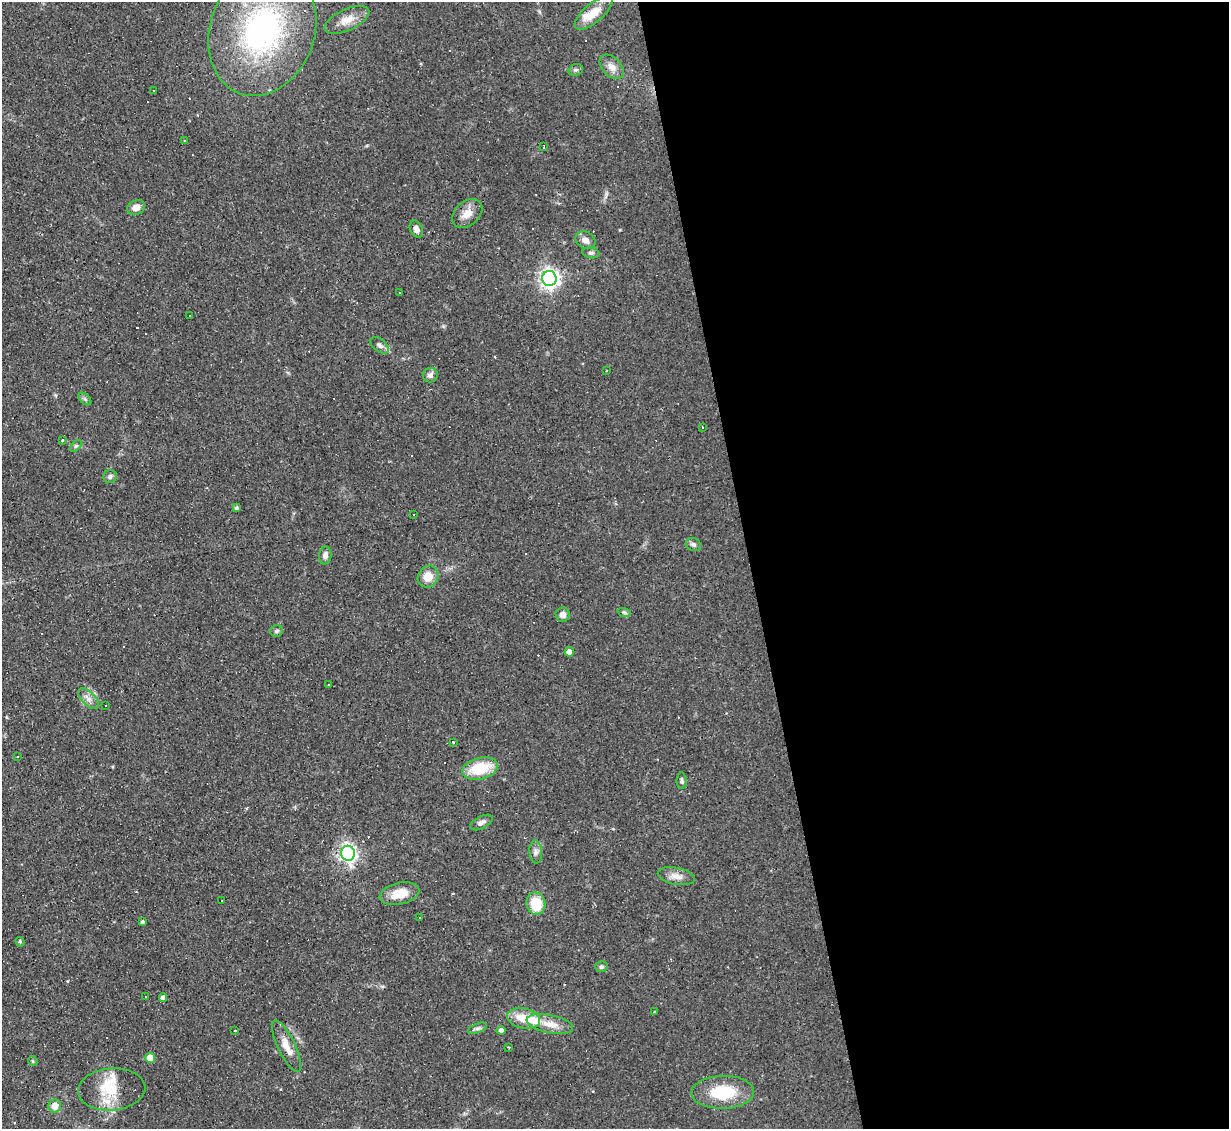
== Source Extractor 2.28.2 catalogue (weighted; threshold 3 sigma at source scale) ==
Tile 8 of 4 x 4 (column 4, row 2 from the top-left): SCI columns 3683-4909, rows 2501-3627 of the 4909 x 4884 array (HDU 1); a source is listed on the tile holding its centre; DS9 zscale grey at full resolution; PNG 1231 x 1131 px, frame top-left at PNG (2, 2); each listed source drawn as its Kron ellipse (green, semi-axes under 4 px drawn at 4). Shown black and unused: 39% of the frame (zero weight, under 2 of 3 exposures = <1% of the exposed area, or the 3 px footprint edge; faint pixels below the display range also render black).
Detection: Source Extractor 2.28.2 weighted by HDU 2 'WHT'; one run over the whole footprint, this tile lists its part. Background 0.067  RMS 0.0045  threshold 0.0204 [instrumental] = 3 sigma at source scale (4.5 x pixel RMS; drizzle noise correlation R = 1.50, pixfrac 1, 0.05/0.05 arcsec/px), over >= 5 px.
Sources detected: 91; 20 cosmic-ray / hot-pixel residue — neither listed nor drawn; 5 inside a brighter listed object's ellipse — not listed separately; the other 66 listed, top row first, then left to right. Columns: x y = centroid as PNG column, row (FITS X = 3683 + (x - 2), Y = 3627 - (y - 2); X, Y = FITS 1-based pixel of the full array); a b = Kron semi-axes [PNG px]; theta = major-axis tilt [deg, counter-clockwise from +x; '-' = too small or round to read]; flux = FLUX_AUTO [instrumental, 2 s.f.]
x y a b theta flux
593 13 23 9 40 8.1
347 20 24 10 24 5.7
262 31 67 52 70 100
612 67 14 9 -46 3.3
576 70 7 5 19 0.98
153 91 3 2 - 0.52
184 141 3 3 - 2.2
543 147 4 2 - 0.57
136 207 9 7 21 3.3
467 213 17 12 41 4.7
416 229 9 6 -64 2.1
585 240 10 8 -34 2.6
591 253 8 5 -8 1.1
549 278 7 7 - 210
400 292 3 3 - 0.94
189 315 3 3 - 1.9
379 345 11 6 -38 1.8
606 371 2 2 - 0.32
430 375 7 7 - 1.8
85 399 7 4 -45 0.89
702 427 3 3 - 1.6
63 440 3 3 - 8.7
76 446 7 4 43 0.8
110 476 7 6 - 1.1
237 508 4 4 - 0.8
413 514 3 2 - 0.41
693 544 8 6 -24 1.2
325 555 9 6 80 1.9
428 576 11 10 - 6.3
624 612 7 4 -19 0.81
563 615 7 7 - 2.2
277 631 6 5 - 0.99
569 652 4 4 - 3.1
328 685 3 3 - 0.91
89 699 13 6 -45 2.5
105 706 3 2 - 0.8
453 742 3 3 - 7.8
18 756 3 2 - 0.68
480 768 18 10 14 16
682 781 8 5 -89 1.1
481 822 12 6 27 1.7
536 852 11 6 -85 1.6
348 853 7 7 - 170
676 876 19 8 -11 3.7
399 894 20 11 12 7.8
222 900 3 3 - 5.3
536 904 11 9 -77 12
419 917 3 2 - 0.33
142 922 3 3 - 0.83
20 942 5 3 - 0.65
601 967 6 5 - 0.86
146 997 3 3 - 1.7
163 998 4 4 - 1.9
654 1012 3 3 - 0.55
524 1018 17 10 -11 8.6
550 1024 23 9 -11 6.1
477 1028 10 4 21 1.1
235 1030 3 3 - 1.6
501 1030 4 4 - 1.7
287 1046 28 8 -64 5.7
509 1047 3 2 - 0.38
150 1058 5 5 - 5.3
33 1061 5 4 - 0.59
112 1089 34 21 5 15
723 1092 31 16 1 19
55 1106 6 6 - 4